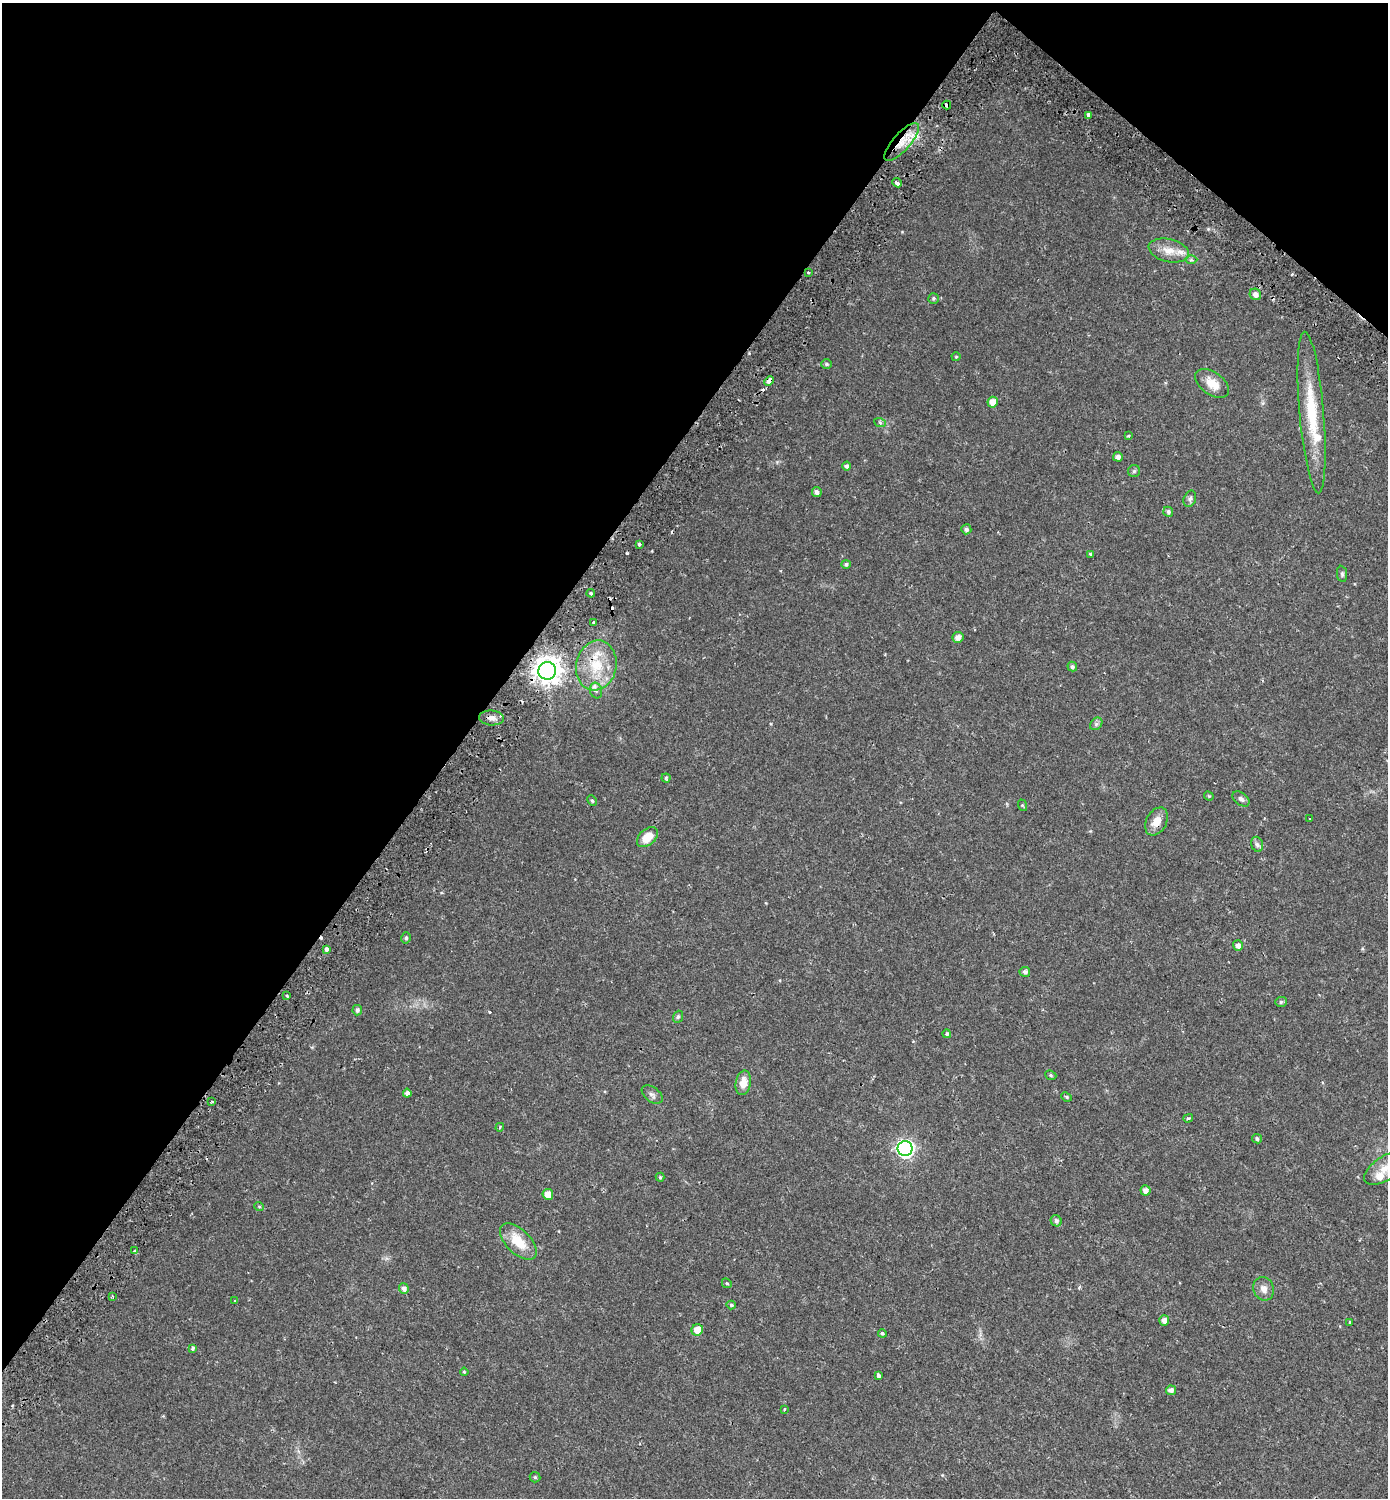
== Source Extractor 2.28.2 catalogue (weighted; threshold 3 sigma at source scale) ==
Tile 2 of 4 x 4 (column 2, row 1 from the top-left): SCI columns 1728-3113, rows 4557-6052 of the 6167 x 6134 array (HDU 1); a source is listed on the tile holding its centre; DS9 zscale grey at full resolution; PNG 1390 x 1500 px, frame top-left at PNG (2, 3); each listed source drawn as its Kron ellipse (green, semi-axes under 4 px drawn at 4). Shown black and unused: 36% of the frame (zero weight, under 2 of 3 exposures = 5% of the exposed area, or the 3 px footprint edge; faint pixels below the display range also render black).
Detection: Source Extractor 2.28.2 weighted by HDU 2 'WHT'; one run over the whole footprint, this tile lists its part. Background 0.0158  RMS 0.003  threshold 0.0134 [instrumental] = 3 sigma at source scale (4.5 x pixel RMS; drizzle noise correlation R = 1.50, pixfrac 1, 0.0396/0.0396 arcsec/px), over >= 5 px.
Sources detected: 102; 8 cosmic-ray / hot-pixel residue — neither listed nor drawn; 5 inside a brighter listed object's ellipse — not listed separately; the other 89 listed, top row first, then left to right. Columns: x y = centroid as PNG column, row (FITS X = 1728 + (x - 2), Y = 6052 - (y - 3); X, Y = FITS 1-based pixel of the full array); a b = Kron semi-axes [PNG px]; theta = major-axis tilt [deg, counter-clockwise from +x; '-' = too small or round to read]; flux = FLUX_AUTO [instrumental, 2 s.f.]
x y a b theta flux
947 105 4 4 - 1.4
1088 115 4 3 - 2.5
902 142 24 8 48 5
897 183 5 3 - 1.2
1169 250 20 11 -13 3.8
1191 260 6 4 0 0.44
808 272 3 2 - 0.28
1255 294 6 5 - 1.5
934 298 5 5 - 0.5
956 357 4 4 - 0.31
826 364 5 5 - 0.43
769 381 5 4 - 4
1212 383 19 11 -36 4.3
993 402 5 5 - 3
1312 412 81 12 -85 16
880 423 6 4 -21 0.49
1128 436 3 3 - 0.34
1118 457 5 4 - 1.3
847 466 4 4 - 0.98
1134 471 6 6 - 0.5
817 492 5 4 - 0.97
1190 499 8 6 66 0.81
1168 512 5 5 - 0.76
966 529 5 5 - 0.82
639 544 3 3 - 3.8
1090 554 3 3 - 1.3
846 564 4 4 - 0.58
1342 574 8 5 -82 0.61
591 593 4 3 - 0.48
594 623 3 3 - 2.9
958 637 6 5 - 1.8
596 665 25 20 78 11
1072 667 5 4 - 0.64
547 671 9 9 - 330
596 691 8 6 -74 0.87
492 718 12 7 -5 1.6
1096 724 7 5 47 0.66
666 778 4 4 - 0.33
1209 796 5 3 - 0.28
1241 799 9 6 -37 0.93
592 801 5 4 - 0.45
1022 805 6 4 -71 0.29
1309 818 3 2 - 0.31
1157 821 15 10 60 3.1
647 837 12 8 42 4.7
1257 844 8 5 -73 0.75
406 938 5 4 - 0.55
1238 945 5 5 - 1.4
326 949 3 3 - 20
1025 972 5 5 - 0.92
287 996 3 3 - 1.1
1281 1002 6 5 - 0.52
357 1010 5 5 - 0.88
678 1017 6 4 68 0.45
947 1034 4 4 - 0.48
1051 1075 6 4 -23 0.44
743 1083 12 7 79 3.1
407 1093 4 4 - 1.1
652 1095 12 7 -36 1.1
1066 1097 5 4 - 0.39
212 1102 3 3 - 0.52
1188 1118 5 3 - 0.37
500 1127 4 3 - 0.35
1257 1139 5 4 - 0.57
905 1149 7 7 - 86
1385 1168 24 11 33 4.4
660 1177 4 4 - 0.34
1146 1190 5 5 - 1.5
548 1194 5 5 - 2.8
259 1206 5 3 - 0.29
1056 1221 6 5 - 0.86
518 1242 23 12 -45 6.9
135 1251 4 3 - 0.45
727 1283 5 4 - 0.38
404 1288 5 5 - 1.4
1264 1289 12 10 -71 2
113 1296 4 2 - 0.29
234 1301 3 3 - 0.49
731 1305 5 4 - 0.49
1164 1320 5 5 - 1.5
1350 1322 3 3 - 0.56
697 1330 6 5 - 3.7
882 1333 4 4 - 0.48
193 1348 4 3 - 0.64
464 1372 4 3 - 0.3
878 1375 4 3 - 1.9
1171 1390 5 5 - 1.4
784 1409 3 2 - 0.38
535 1477 5 5 - 0.42
Overlapping masked pixels (flux is a lower limit): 7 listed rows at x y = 947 105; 902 142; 769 381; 596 665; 547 671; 492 718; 1157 821
Isophote crosses this tile's border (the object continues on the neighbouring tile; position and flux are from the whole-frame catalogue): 1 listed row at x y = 1385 1168